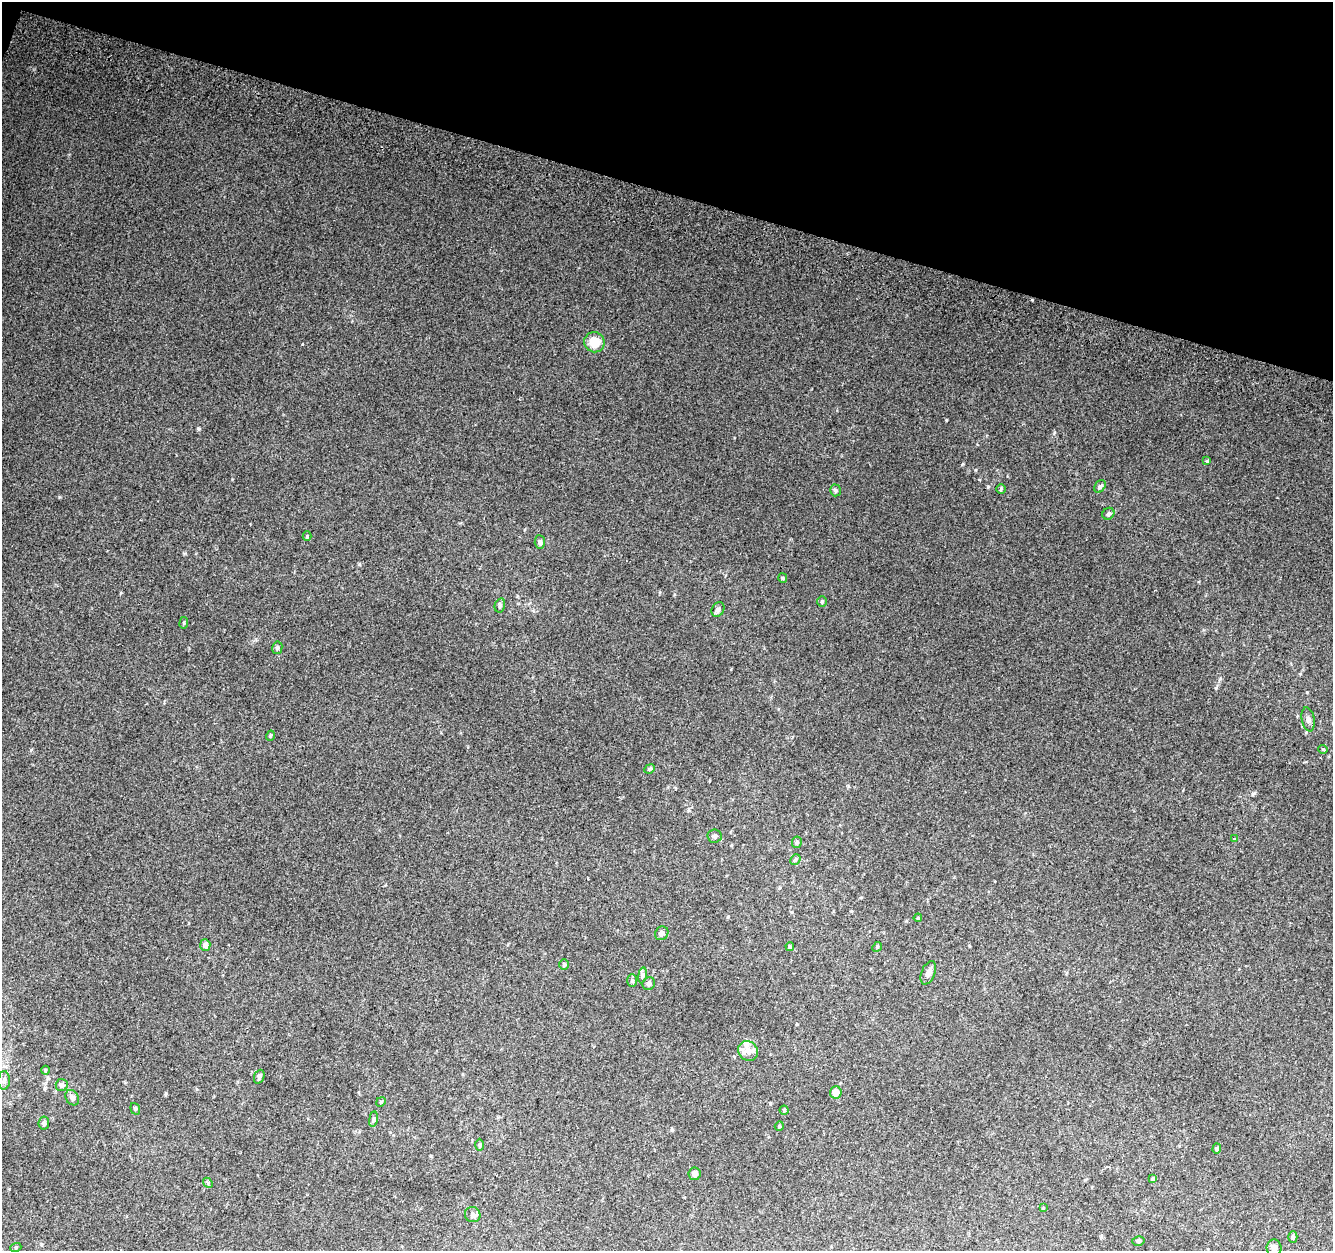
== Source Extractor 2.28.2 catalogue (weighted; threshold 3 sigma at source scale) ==
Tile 2 of 4 x 4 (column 2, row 1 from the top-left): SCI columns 1365-2695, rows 4076-5324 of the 5374 x 5589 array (HDU 1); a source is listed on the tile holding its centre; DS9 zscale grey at full resolution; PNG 1335 x 1253 px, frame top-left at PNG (2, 2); each listed source drawn as its Kron ellipse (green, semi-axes under 4 px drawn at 4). Shown black and unused: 15% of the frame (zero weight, under 2 of 3 exposures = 2% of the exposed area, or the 3 px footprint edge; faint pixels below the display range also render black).
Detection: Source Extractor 2.28.2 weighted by HDU 2 'WHT'; one run over the whole footprint, this tile lists its part. Background 0.0855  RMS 0.011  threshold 0.0512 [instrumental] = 3 sigma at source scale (4.5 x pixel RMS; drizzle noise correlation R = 1.50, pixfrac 1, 0.0396/0.0396 arcsec/px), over >= 5 px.
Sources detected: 60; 2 cosmic-ray / hot-pixel residue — neither listed nor drawn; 2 inside a brighter listed object's ellipse — not listed separately; the other 56 listed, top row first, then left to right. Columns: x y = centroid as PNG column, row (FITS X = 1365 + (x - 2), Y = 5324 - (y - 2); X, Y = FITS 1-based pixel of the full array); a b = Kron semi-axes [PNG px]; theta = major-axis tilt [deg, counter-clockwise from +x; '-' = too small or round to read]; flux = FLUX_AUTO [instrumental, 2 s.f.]
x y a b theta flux
594 342 10 10 - 18
1207 461 4 4 - 1.2
1100 486 7 5 56 2.4
1001 489 5 5 - 1.3
835 490 6 5 - 2.1
1108 514 6 5 - 2.3
307 536 4 4 - 1.2
540 542 7 5 -87 2.6
783 578 5 4 - 1.3
822 601 5 5 - 1.6
500 605 7 5 75 2.3
718 609 8 6 61 3.5
184 623 5 3 - 1.2
277 648 6 5 - 2.2
1308 719 12 6 -79 4.1
270 736 5 3 - 1.2
1323 749 5 4 - 1.2
650 769 6 4 23 1.7
714 836 7 6 - 2.7
1234 838 4 3 - 2.1
797 842 6 5 - 1.7
795 859 6 4 46 1.9
918 918 4 3 - 0.92
662 933 7 6 - 4.2
205 945 6 5 - 5.2
790 947 4 4 - 1.7
877 947 5 4 - 1.4
564 965 5 4 - 1.5
928 973 12 6 68 5
642 975 8 4 81 2
632 980 6 5 - 1.8
649 983 6 6 - 3
748 1051 10 9 - 8.2
45 1070 4 4 - 1.1
259 1077 7 5 68 3
4 1080 9 6 88 3.5
62 1085 6 6 - 2.6
836 1092 6 5 - 7.7
72 1098 8 6 -56 4.2
381 1102 5 4 - 1.5
135 1109 6 4 -71 1.7
784 1110 4 4 - 1.4
373 1119 8 4 82 2.1
44 1123 6 5 - 2.3
779 1126 5 4 - 1.4
480 1145 6 4 90 1.5
1217 1149 5 4 - 2.3
695 1174 6 6 - 6.6
1153 1178 4 3 - 2
208 1183 5 4 - 1.5
1043 1208 3 3 - 0.83
473 1215 8 7 - 3.9
1293 1237 6 4 90 2.2
1138 1241 6 4 14 1.9
16 1247 5 3 - 1.1
1274 1248 8 7 - 7
Isophote crosses this tile's border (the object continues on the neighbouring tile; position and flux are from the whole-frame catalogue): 1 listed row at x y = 1274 1248
Unlisted compact peaks at least as high as the median listed source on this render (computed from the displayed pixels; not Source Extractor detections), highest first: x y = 198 428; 946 420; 1216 688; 359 564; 1254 793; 1054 433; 975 470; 963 464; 185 553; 1220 679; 31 750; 166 1093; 232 479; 1307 692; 731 669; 728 917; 121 593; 734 438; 256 639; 1300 674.